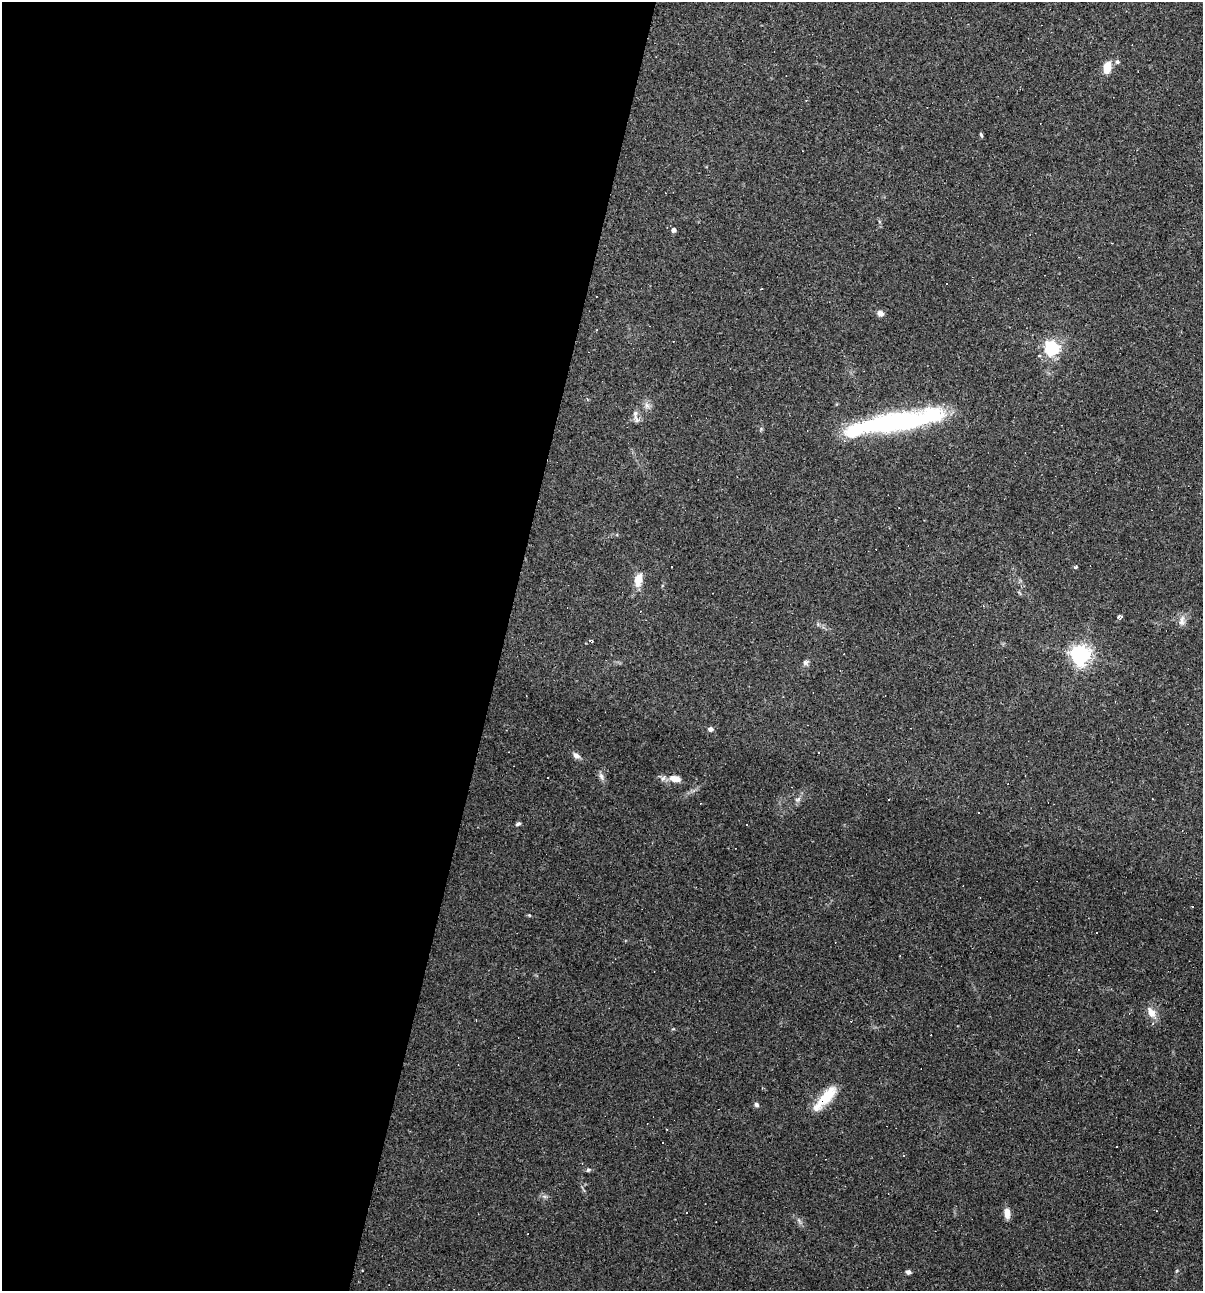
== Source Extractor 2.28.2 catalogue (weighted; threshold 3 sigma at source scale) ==
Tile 5 of 4 x 4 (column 1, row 2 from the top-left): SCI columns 122-1322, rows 2578-3866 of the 5172 x 5154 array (HDU 1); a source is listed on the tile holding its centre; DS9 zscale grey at full resolution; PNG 1205 x 1293 px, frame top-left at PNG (2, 2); no overlay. Shown black and unused: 42% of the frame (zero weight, under 2 of 3 exposures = <1% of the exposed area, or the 3 px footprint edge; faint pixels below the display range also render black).
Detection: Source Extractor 2.28.2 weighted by HDU 2 'WHT'; one run over the whole footprint, this tile lists its part. Background 0.0888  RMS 0.0065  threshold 0.0292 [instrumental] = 3 sigma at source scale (4.5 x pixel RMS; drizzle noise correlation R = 1.50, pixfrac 1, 0.05/0.05 arcsec/px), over >= 5 px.
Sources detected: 59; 21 cosmic-ray / hot-pixel residue — not listed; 2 inside a brighter listed object's ellipse — not listed separately; the other 36 listed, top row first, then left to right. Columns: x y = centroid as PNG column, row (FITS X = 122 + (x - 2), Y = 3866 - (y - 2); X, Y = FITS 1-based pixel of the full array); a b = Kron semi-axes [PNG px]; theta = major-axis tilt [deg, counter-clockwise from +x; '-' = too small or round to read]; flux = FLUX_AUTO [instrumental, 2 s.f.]
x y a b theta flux
1117 62 6 5 - 1.5
1107 67 14 9 80 8.1
981 135 7 3 -63 0.86
673 230 4 4 - 2.9
947 284 3 2 - 0.73
880 313 9 7 -37 2.6
1052 348 6 6 - 170
647 405 8 6 -44 2.4
636 419 14 4 -58 2.3
903 421 89 19 9 110
1075 567 4 3 - 1.3
638 580 17 9 80 8.3
1121 616 7 3 -28 1.3
1182 621 16 7 81 3.6
591 641 4 3 - 0.68
1081 655 7 6 - 340
806 662 9 6 36 1.9
710 729 5 5 - 2.6
819 752 3 2 - 0.55
576 756 11 7 -37 2.7
601 776 11 6 -76 2.3
675 778 12 7 -10 7.9
798 799 9 5 27 1.7
518 824 7 4 28 1.2
746 824 2 2 - 0.65
529 915 6 3 -18 0.65
1096 933 2 2 - 0.42
1151 1012 16 9 -61 6.1
825 1098 34 10 48 19
756 1105 6 5 - 1.6
667 1129 2 2 - 0.52
588 1170 6 5 - 1.1
544 1196 7 4 -19 1.4
686 1213 3 3 - 2.6
1007 1213 11 6 -84 5.5
908 1272 5 5 - 1.9
Overlapping masked pixels (flux is a lower limit): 1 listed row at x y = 825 1098